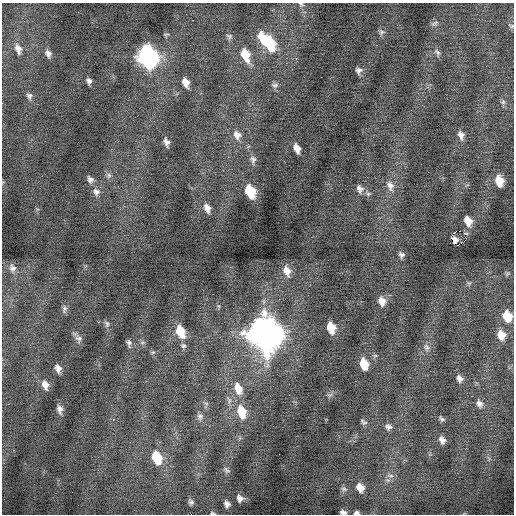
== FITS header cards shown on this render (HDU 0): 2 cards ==
NAXIS1  =                  512 / Axis length
NAXIS2  =                  512 / Axis length

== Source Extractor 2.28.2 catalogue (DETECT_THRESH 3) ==
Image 512 x 512 px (HDU 0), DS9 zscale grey, 1 PNG px = 1 image px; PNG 516 x 516 px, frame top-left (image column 1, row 512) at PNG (2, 3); no overlay
Background -0.0264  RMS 0.75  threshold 2.25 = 3 sigma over >= 5 px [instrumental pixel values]
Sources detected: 87; all 87 listed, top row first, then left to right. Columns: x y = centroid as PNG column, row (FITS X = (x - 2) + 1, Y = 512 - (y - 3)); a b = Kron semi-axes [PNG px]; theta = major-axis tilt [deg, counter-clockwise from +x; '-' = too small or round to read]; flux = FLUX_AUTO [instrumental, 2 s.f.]
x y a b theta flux
301 4 7 5 -37 93
435 23 11 6 37 160
511 26 9 5 -25 100
381 32 8 7 - 140
166 34 8 3 1 63
229 36 8 7 - 140
262 37 13 9 -72 860
269 44 14 9 -67 2500
18 49 15 9 -70 410
437 52 11 6 -59 170
48 54 9 7 -62 230
245 55 15 9 -69 1100
147 57 13 10 -68 21000
359 70 8 7 - 200
321 77 2 2 - 110
89 81 7 5 -68 180
186 82 9 6 -68 440
275 85 10 6 -3 160
29 96 9 7 -69 180
503 102 7 6 - 120
237 135 13 10 -57 400
461 135 10 7 -78 280
166 142 10 6 -71 240
297 148 9 5 -66 390
253 159 10 8 -74 210
109 175 8 6 -88 160
90 179 9 7 -57 200
499 181 9 6 -75 820
390 186 15 9 -70 390
360 189 10 8 -64 260
250 191 11 7 -67 1700
96 192 10 9 - 270
368 194 7 5 17 100
207 208 11 7 -68 330
468 221 10 7 -68 610
460 231 2 2 - 400
451 237 3 2 - 760
455 240 12 5 -78 34
458 245 3 2 - 420
401 255 7 6 - 160
12 268 12 9 -60 270
287 271 13 9 -70 490
507 273 8 4 0 71
469 283 7 4 43 80
382 301 11 8 -71 440
219 306 6 4 -89 74
64 309 11 6 89 170
507 316 10 8 -68 1100
98 322 3 2 - 87
107 324 9 6 -72 140
331 328 10 7 -74 940
180 331 13 8 -69 1200
264 334 15 13 -71 85000
501 335 11 9 -71 640
78 339 12 9 -56 220
142 342 8 4 8 95
129 343 10 6 -80 160
183 346 8 7 - 140
426 347 11 7 -73 210
153 352 6 5 - 92
364 364 10 7 -73 1100
58 368 8 6 -72 270
460 378 9 7 -58 240
45 385 12 8 -69 360
238 389 15 10 -71 720
330 395 9 4 22 120
206 404 10 5 77 130
479 404 10 8 -63 240
60 409 10 6 -77 260
241 412 16 10 -74 1100
200 416 10 8 -79 230
113 419 4 4 - 65
442 419 8 5 -46 120
363 422 9 5 -34 120
388 427 9 8 - 200
442 440 9 7 -64 280
157 458 12 8 -71 1700
226 470 10 6 -43 140
390 476 11 6 -4 180
360 487 9 7 -55 460
344 489 8 6 -23 120
240 498 7 7 - 240
191 502 7 5 -67 150
227 504 7 5 -72 200
343 512 6 4 -12 140
213 513 7 4 -12 80
356 513 5 3 - 160
At the frame edge (FLAGS 8, measured only in part): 6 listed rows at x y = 301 4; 511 26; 507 316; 343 512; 213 513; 356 513